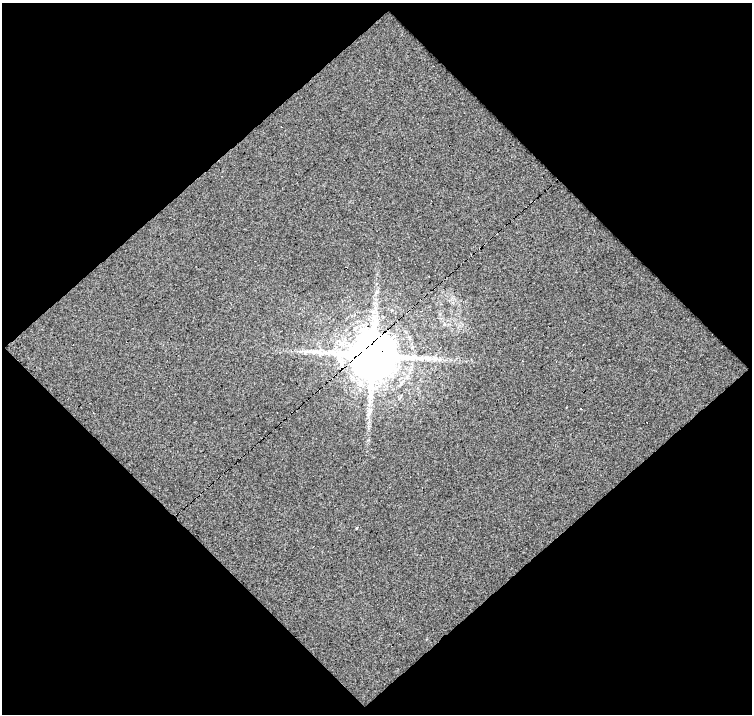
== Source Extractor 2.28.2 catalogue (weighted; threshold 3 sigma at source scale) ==
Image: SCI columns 1-750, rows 18-729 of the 750 x 748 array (HDU 1 of 3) = the unmasked area's bounding box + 8 px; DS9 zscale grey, full resolution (1 PNG px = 1 image px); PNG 754 x 716 px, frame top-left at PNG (2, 3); no overlay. Shown black and unused: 51% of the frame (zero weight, under 4 of 8 exposures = <1% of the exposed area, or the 3 px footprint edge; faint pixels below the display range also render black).
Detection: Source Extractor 2.28.2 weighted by HDU 2 'WHT'. Background -0.00199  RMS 0.0051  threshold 0.0207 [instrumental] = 3 sigma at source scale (4.09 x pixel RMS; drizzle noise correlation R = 1.36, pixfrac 0.8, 0.0396/0.0396 arcsec/px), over >= 5 px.
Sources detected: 6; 2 cosmic-ray / hot-pixel residue — not listed; the other 4 listed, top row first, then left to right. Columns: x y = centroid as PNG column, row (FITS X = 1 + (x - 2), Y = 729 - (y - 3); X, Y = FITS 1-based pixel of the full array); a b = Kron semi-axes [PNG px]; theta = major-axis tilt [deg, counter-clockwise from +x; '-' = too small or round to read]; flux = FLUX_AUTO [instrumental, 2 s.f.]
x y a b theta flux
307 352 14 5 6 2.4
372 355 15 13 1 2800
369 412 16 6 69 3
356 528 3 3 - 1.3
Overlapping masked pixels (flux is a lower limit): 1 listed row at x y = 372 355